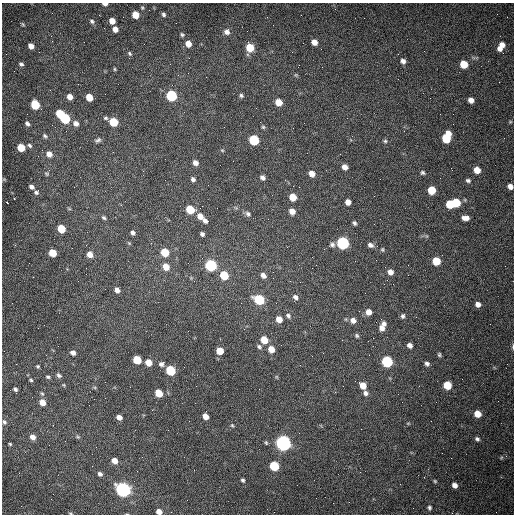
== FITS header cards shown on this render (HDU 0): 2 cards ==
NAXIS1  =                  512 /fastest changing axis
NAXIS2  =                  512 /next to fastest changing axis

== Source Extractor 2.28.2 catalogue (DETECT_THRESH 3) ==
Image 512 x 512 px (HDU 0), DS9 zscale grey, 1 PNG px = 1 image px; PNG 516 x 516 px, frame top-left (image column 1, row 512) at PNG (2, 3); no overlay
Background 1520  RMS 23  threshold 68.8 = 3 sigma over >= 5 px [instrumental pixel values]
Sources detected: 161; all 161 listed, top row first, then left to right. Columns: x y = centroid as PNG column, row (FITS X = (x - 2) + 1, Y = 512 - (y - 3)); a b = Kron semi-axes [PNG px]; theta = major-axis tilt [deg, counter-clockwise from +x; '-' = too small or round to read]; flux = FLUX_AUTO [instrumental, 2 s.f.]
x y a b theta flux
105 4 5 3 - 5700
142 8 6 4 -70 2000
164 14 5 4 - 3100
135 15 6 5 - 22000
92 21 7 6 - 3700
112 21 5 5 - 14000
23 24 6 4 -58 1700
115 29 6 5 - 9400
227 32 7 7 - 7100
182 35 6 5 - 2600
51 36 3 2 - 1500
314 42 6 5 - 12000
188 44 6 6 - 13000
502 45 7 7 - 8400
31 46 5 5 - 8400
250 47 6 6 - 40000
499 48 7 6 - 6900
130 53 7 5 -53 2600
403 61 6 5 - 6500
21 64 5 4 - 2900
464 64 6 5 - 34000
114 69 5 3 - 1700
296 75 5 4 - 1900
105 94 2 2 - 630
241 95 6 5 - 3000
171 96 6 6 - 150000
70 97 5 5 - 10000
89 97 6 5 - 23000
471 100 5 5 - 9000
279 102 6 5 - 20000
35 105 6 5 - 65000
60 114 5 5 - 42000
65 118 7 5 -46 110000
106 118 5 4 - 2700
113 122 6 5 - 50000
510 122 6 3 18 1500
27 123 5 4 - 3800
76 123 7 6 - 6900
263 127 5 5 - 2100
293 128 2 2 - 640
45 136 7 5 -30 3100
446 138 9 6 70 69000
98 140 8 5 24 4000
254 140 6 6 - 110000
385 141 5 4 - 2600
29 145 6 5 - 3000
21 147 6 5 - 32000
222 150 5 4 - 1600
49 154 7 6 - 10000
195 163 5 5 - 8600
345 167 6 5 - 9200
477 170 6 5 - 17000
312 173 6 5 - 11000
423 173 6 5 - 2900
47 174 6 5 - 2500
262 177 5 4 - 5100
193 179 5 4 - 4400
468 180 6 5 - 3200
510 186 5 5 - 7700
31 187 5 4 - 5000
299 187 2 2 - 1000
431 190 6 6 - 38000
36 192 7 6 - 3300
293 197 6 5 - 25000
14 198 3 2 - 2800
348 202 5 5 - 10000
456 202 6 5 - 49000
7 203 3 2 - 1600
450 204 6 6 - 42000
190 209 6 5 - 43000
292 211 6 5 - 11000
248 214 7 5 -46 4200
200 216 7 6 - 11000
104 218 6 4 -42 2900
465 218 7 4 -5 8900
205 221 6 4 -50 4900
354 223 5 4 - 3200
61 229 6 5 - 36000
133 233 5 4 - 4200
202 234 4 4 - 3700
343 243 6 6 - 280000
332 244 7 6 - 4000
370 245 7 5 -28 5600
382 249 5 4 - 2000
165 252 6 5 - 41000
53 253 6 5 - 32000
90 254 6 6 - 12000
436 261 6 6 - 42000
211 265 6 6 - 200000
166 267 7 6 - 17000
312 268 2 2 - 610
390 272 6 5 - 8800
224 275 6 5 - 51000
263 275 7 5 -47 7200
273 278 2 2 - 690
117 290 6 5 - 7400
295 297 7 6 - 5800
259 300 7 6 - 110000
276 303 3 2 - 1200
478 304 6 5 - 7800
368 312 6 5 - 11000
288 316 8 6 -59 4600
403 316 6 5 - 3400
279 319 6 6 - 15000
381 319 3 2 - 1000
353 320 7 6 - 8300
384 323 6 5 - 4700
382 328 7 6 - 8400
357 336 5 4 - 2400
264 340 6 6 - 27000
410 345 5 4 - 7400
259 347 7 6 - 3700
513 347 7 3 89 2300
271 349 7 6 - 17000
220 351 6 5 - 22000
73 353 6 5 - 6500
439 355 5 4 - 2300
137 360 6 5 - 49000
148 362 6 5 - 17000
387 362 6 6 - 170000
161 364 6 6 - 4800
427 364 6 5 - 4200
38 366 4 4 - 2100
170 370 6 5 - 100000
59 375 7 5 -26 3700
48 377 6 4 -14 2400
31 380 4 4 - 1900
64 385 5 3 - 1400
363 385 6 5 - 21000
447 385 6 5 - 49000
15 389 5 3 - 3400
159 393 6 5 - 28000
365 393 7 6 - 5300
42 394 7 5 -61 2400
42 402 6 5 - 13000
477 414 5 5 - 25000
205 416 5 5 - 13000
119 417 5 4 - 8100
189 421 2 2 - 610
4 422 7 5 -61 3300
232 425 5 4 - 1800
33 437 6 5 - 9000
78 437 5 4 - 2100
477 439 5 5 - 3600
266 443 6 4 -68 2000
283 443 6 6 - 730000
10 444 4 3 - 1800
501 458 6 3 20 1900
115 461 6 5 - 13000
274 466 6 5 - 91000
100 474 5 5 - 4500
243 480 5 4 - 2900
435 481 5 4 - 1600
400 484 2 2 - 720
455 485 5 4 - 8400
123 490 7 6 - 590000
316 498 2 2 - 3400
429 508 6 5 - 3000
159 511 5 4 - 9300
70 513 5 3 - 1400
127 514 4 3 - 1100
At the frame edge (FLAGS 8, measured only in part): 6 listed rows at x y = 105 4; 510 186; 513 347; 159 511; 70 513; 127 514